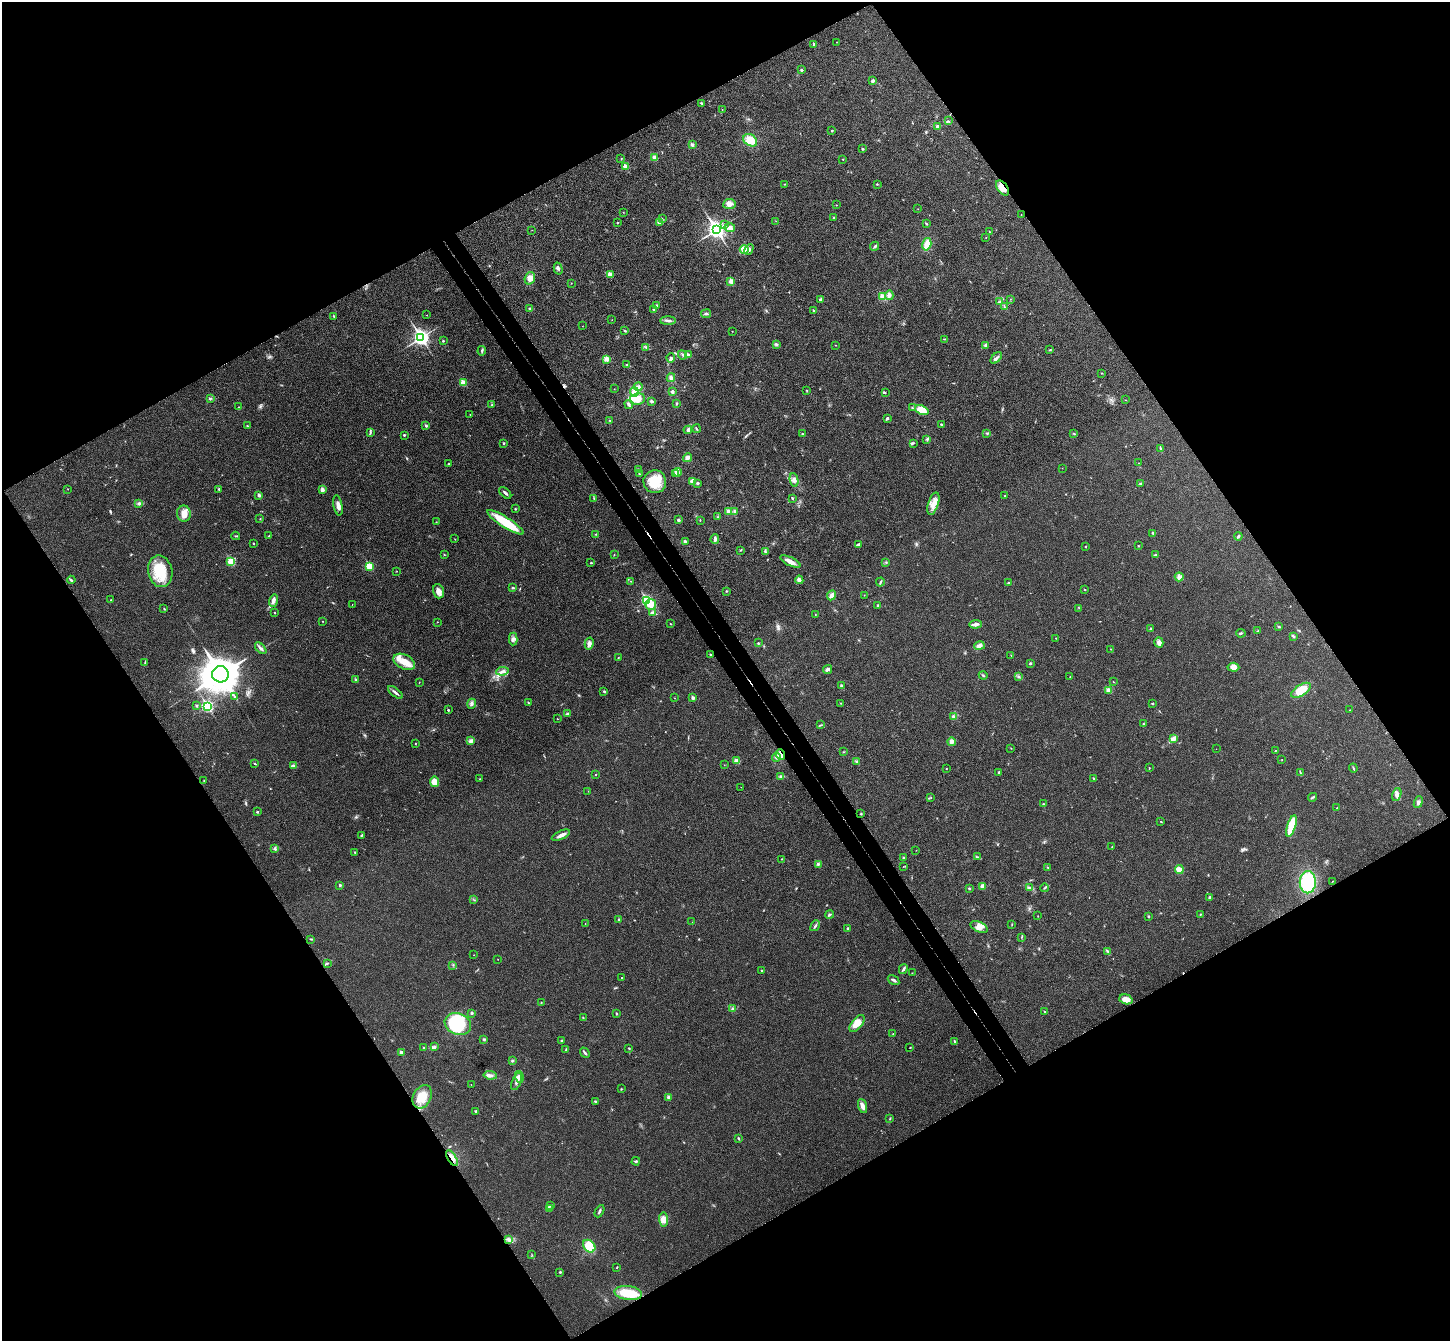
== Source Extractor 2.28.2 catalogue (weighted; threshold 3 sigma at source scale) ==
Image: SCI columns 52-5840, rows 191-5545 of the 5894 x 5870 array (HDU 1 of 3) = the unmasked area's bounding box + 8 px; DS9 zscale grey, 4 x 4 block average (1 PNG px = mean of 4 x 4 image px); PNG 1452 x 1343 px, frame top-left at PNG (2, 2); each listed source drawn as its Kron ellipse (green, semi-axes under 4 px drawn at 4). Shown black and unused: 49% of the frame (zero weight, under 3 of 4 exposures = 6% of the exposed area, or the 3 px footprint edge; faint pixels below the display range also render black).
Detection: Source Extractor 2.28.2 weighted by HDU 2 'WHT'. Background 0.0249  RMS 0.0047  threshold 0.0209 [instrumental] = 3 sigma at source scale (4.5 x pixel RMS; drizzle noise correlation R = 1.50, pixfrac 1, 0.05/0.05 arcsec/px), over >= 5 px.
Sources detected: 392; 1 too faint to see at this stretch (4 x 4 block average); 2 inside a brighter object's white glare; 4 cosmic-ray / hot-pixel residue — neither listed nor drawn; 2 coinciding with a brighter row at this scale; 5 inside a brighter listed object's ellipse — not listed separately; the other 378 listed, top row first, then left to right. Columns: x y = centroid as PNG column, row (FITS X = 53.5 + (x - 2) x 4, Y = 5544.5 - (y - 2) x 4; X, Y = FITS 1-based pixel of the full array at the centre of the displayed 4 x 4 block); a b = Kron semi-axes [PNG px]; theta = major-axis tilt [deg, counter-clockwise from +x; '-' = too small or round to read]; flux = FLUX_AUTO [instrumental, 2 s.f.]
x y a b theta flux
837 42 2 2 - 0.93
814 44 2 2 - 11
801 70 3 3 - 3.6
873 81 3 2 - 6.2
702 103 4 2 - 2.8
722 109 2 2 - 1.2
948 121 2 2 - 1.4
937 127 4 3 - 6.2
832 130 3 2 - 1.7
750 140 7 5 -35 44
692 145 3 3 - 6.2
862 149 2 2 - 2
654 158 4 3 - 9
621 159 2 2 - 1.4
843 159 2 2 - 1.5
625 166 2 2 - 23
784 184 2 2 - 0.99
877 184 2 2 - 1.4
1002 188 8 5 -53 24
729 204 6 5 - 13
836 205 2 2 - 1.1
918 209 2 2 - 0.66
623 212 2 2 - 0.77
1021 215 2 2 - 0.57
834 217 2 2 - 2.5
662 219 2 2 - 1.2
776 221 2 2 - 0.74
660 222 2 2 - 1.7
617 223 2 2 - 2.1
725 224 3 2 - 2.4
926 224 3 2 - 2.1
730 227 5 4 - 9.1
532 230 2 2 - 0.55
716 230 4 3 - 1100
989 232 2 2 - 0.97
986 238 2 2 - 1
927 244 6 3 75 41
875 246 5 3 - 5.1
744 249 4 2 - 6.7
749 249 6 2 62 6.8
558 268 6 2 -74 4.7
610 275 3 2 - 19
530 278 6 5 - 17
731 281 3 3 - 8.8
571 283 2 2 - 0.61
889 295 5 3 - 11
883 297 2 2 - 76
1010 299 2 2 - 0.77
820 300 3 3 - 4.5
1000 302 3 2 - 2.7
656 306 3 2 - 3.2
1004 307 3 2 - 2.3
530 309 2 2 - 3.6
653 309 2 2 - 3.3
813 310 2 2 - 5.2
706 314 5 2 - 3.9
427 315 2 2 - 1.1
334 316 3 2 - 1.9
612 320 2 2 - 0.65
668 321 8 2 0 7.9
582 326 2 2 - 0.7
625 331 3 2 - 2.8
732 331 2 2 - 1
421 337 4 3 - 1000
944 339 3 2 - 1.7
443 341 2 2 - 4.1
776 344 3 3 - 4.1
836 345 2 2 - 1.1
986 345 3 3 - 5.9
646 347 2 2 - 2.3
1050 350 2 2 - 1.4
482 351 5 3 - 4.2
688 354 3 2 - 4.3
683 355 5 2 - 4.4
671 358 4 2 - 5.2
996 358 7 3 47 7.4
607 359 4 4 - 17
627 365 2 2 - 2
1102 373 2 2 - 1.2
671 378 4 3 - 6
463 383 2 2 - 75
638 387 4 3 - 9.4
614 389 2 2 - 0.79
807 390 2 2 - 1.5
634 392 5 4 - 23
672 392 3 2 - 5.4
885 392 2 2 - 1.8
210 398 3 3 - 3.5
637 399 8 5 9 39
1126 400 2 2 - 0.78
651 401 3 3 - 3.8
676 403 3 2 - 2.6
629 404 4 3 - 5.7
492 405 2 2 - 1.6
238 407 2 2 - 1.1
912 408 2 2 - 1.6
922 410 7 4 -22 32
470 415 2 2 - 0.81
887 418 3 2 - 4.6
610 420 2 2 - 1.6
941 424 3 2 - 2.4
247 426 2 2 - 1.3
426 426 2 2 - 11
697 429 4 2 - 3
688 430 4 3 - 6.6
370 433 3 2 - 1.5
987 433 4 2 - 2.9
1074 433 3 2 - 1.4
802 434 2 2 - 1.8
404 435 2 2 - 5.8
927 439 2 2 - 1.7
504 443 2 2 - 3
913 443 2 2 - 0.95
1160 449 3 2 - 2.7
688 458 5 3 - 12
1139 463 2 2 - 0.84
449 464 3 2 - 2.4
1062 468 2 2 - 0.57
638 469 2 2 - 2.3
677 472 4 2 - 5.5
675 473 3 2 - 3
639 474 2 2 - 1.6
794 480 7 3 -80 9.7
692 481 4 3 - 10
655 482 11 11 - 61
698 483 3 2 - 2.4
1140 483 3 2 - 1.9
68 489 2 2 - 0.81
219 489 3 2 - 2.7
322 490 3 3 - 10
505 493 7 2 -44 6.3
259 495 2 2 - 16
1005 496 2 2 - 2
792 498 3 2 - 2.9
594 499 4 2 - 2.6
139 503 4 3 - 4.7
933 504 12 5 72 23
338 505 10 3 -79 13
515 509 3 2 - 1.9
729 511 4 3 - 8
735 512 4 3 - 7.6
184 514 8 7 - 24
718 517 3 2 - 2.1
260 519 2 2 - 0.96
678 520 2 2 - 5.3
700 520 2 2 - 1.2
436 522 2 2 - 1.5
505 522 21 5 -32 91
1153 533 3 2 - 2.8
596 534 3 2 - 2
236 536 4 2 - 2.4
269 536 3 2 - 1.8
1238 536 4 2 - 3.6
455 539 2 2 - 0.65
715 539 5 2 - 11
685 542 3 3 - 5.5
253 543 2 2 - 3.4
858 544 4 3 - 4.2
1138 546 2 2 - 1.7
1086 547 2 2 - 2.3
741 550 2 2 - 1.8
765 551 3 2 - 3.2
444 555 2 2 - 1.4
614 555 2 2 - 0.9
1156 555 3 2 - 1.6
231 562 2 2 - 110
790 562 11 3 -26 21
886 562 2 2 - 1
591 563 3 2 - 2.1
369 566 2 2 - 110
160 571 16 12 -78 85
397 571 2 2 - 0.88
1179 577 4 2 - 5.5
71 580 4 2 - 5
799 580 4 3 - 11
631 581 2 2 - 0.85
880 582 4 2 - 3.8
1009 583 3 2 - 2.3
513 588 3 2 - 2.6
1085 589 2 2 - 1.4
438 591 7 5 -72 15
727 591 2 2 - 1.5
831 595 5 3 - 9.4
864 595 2 2 - 0.83
111 600 2 2 - 0.85
273 601 6 3 71 14
647 601 3 2 - 340
651 604 5 5 - 29
352 605 2 2 - 0.49
878 605 2 2 - 4.2
1079 608 2 2 - 0.89
164 609 3 2 - 1.4
275 613 2 2 - 2.9
652 613 3 3 - 6.2
815 615 2 2 - 1.1
322 621 2 2 - 1
437 622 2 2 - 0.83
670 624 2 2 - 1.3
976 624 6 3 3 11
1279 627 3 2 - 3.1
1150 629 3 2 - 1.6
1258 630 2 2 - 1.4
1241 633 5 2 - 3.2
1293 636 3 2 - 3.9
1056 638 2 2 - 1.2
513 639 6 3 89 8.4
1159 642 5 4 - 11
589 643 6 4 77 9.7
759 643 2 2 - 1.3
979 646 5 3 - 7.9
261 648 7 3 -47 7.3
1111 649 2 2 - 0.63
710 655 2 2 - 2.5
1011 655 2 2 - 0.8
618 658 2 2 - 1.4
145 662 3 2 - 2.1
404 662 11 7 -28 39
1030 663 2 2 - 3.5
1233 667 6 4 -5 20
827 669 5 2 - 9
502 671 6 3 7 8.9
220 674 8 8 - 6200
983 675 4 2 - 2.3
1019 677 4 2 - 1.8
1070 677 2 2 - 1.5
356 680 3 2 - 2.4
419 682 2 2 - 0.82
1113 682 2 2 - 0.84
841 686 4 3 - 4.5
1109 690 4 4 - 13
1301 690 11 5 33 43
604 691 3 2 - 2.8
395 692 9 2 -39 7.2
234 696 2 2 - 1.4
674 698 2 2 - 1
693 698 2 2 - 17
528 703 3 2 - 1.8
840 703 2 2 - 0.83
1152 703 2 2 - 2.2
472 704 5 3 - 6.6
196 706 2 2 - 6.9
207 706 3 2 - 340
448 710 2 2 - 5.8
1350 710 2 2 - 0.69
567 714 3 2 - 3.8
954 717 3 2 - 7.8
557 719 2 2 - 0.87
1143 724 3 2 - 2.4
820 725 3 2 - 1.8
1173 739 3 2 - 4.5
471 741 4 3 - 5.3
951 742 4 3 - 10
415 744 3 2 - 1
1011 748 2 2 - 0.89
1216 749 2 2 - 0.44
1275 750 2 2 - 0.97
843 752 2 2 - 1
780 755 5 4 - 19
777 757 4 4 - 7.6
1282 759 2 2 - 0.89
736 761 3 3 - 13
856 761 2 2 - 1.4
255 763 3 2 - 1.4
724 765 2 2 - 0.72
293 766 3 3 - 3.9
1149 768 2 2 - 0.92
1353 768 4 2 - 2.7
947 769 2 2 - 0.81
999 772 3 2 - 2.1
1300 773 3 2 - 2.2
596 774 2 2 - 1.4
781 777 4 3 - 6.2
1094 778 2 2 - 1.6
480 779 2 2 - 1.5
204 780 2 2 - 1.1
434 782 5 4 - 25
741 787 2 2 - 0.68
588 791 2 2 - 0.68
1397 795 6 4 73 10
1312 797 4 2 - 3.4
931 798 2 2 - 0.83
1418 802 6 3 68 5.7
1044 804 2 2 - 0.97
1337 808 2 2 - 0.97
257 812 2 2 - 2.9
861 814 3 2 - 2.1
1161 821 3 2 - 1.4
1291 826 11 4 72 89
361 835 3 2 - 2
561 835 10 3 26 15
1112 847 2 2 - 0.74
275 849 3 2 - 3
916 850 2 2 - 0.65
355 852 2 2 - 2.4
977 857 4 2 - 4.1
903 858 2 2 - 4
782 859 3 2 - 1.6
818 864 3 2 - 4
903 866 2 2 - 0.62
1047 867 3 2 - 1.6
1179 869 4 3 - 26
1332 881 2 2 - 0.78
1308 882 11 8 89 150
340 885 2 2 - 8.1
983 886 4 3 - 8.6
969 888 3 2 - 2.4
1029 888 3 2 - 2.4
1045 888 4 2 - 2.6
1209 897 3 2 - 3.4
474 900 2 2 - 1.2
1200 914 2 2 - 1.3
830 915 4 2 - 3.8
1038 916 2 2 - 0.95
1148 917 2 2 - 2.2
618 919 2 2 - 1.5
692 922 2 2 - 0.5
585 923 2 2 - 0.72
1012 924 3 2 - 1.3
815 926 6 2 53 4
979 927 9 5 -25 17
847 928 2 2 - 2.8
1022 937 2 2 - 1.1
311 939 3 2 - 2.7
1107 951 4 2 - 2.8
474 955 2 2 - 0.94
498 959 2 2 - 0.69
327 963 3 2 - 2.6
453 965 2 2 - 1.8
903 969 5 2 - 4.3
762 970 2 2 - 1.8
912 973 2 2 - 0.77
622 978 2 2 - 2.7
894 980 6 2 -32 6.1
1126 999 7 4 -15 23
541 1003 2 2 - 1.4
732 1008 3 2 - 1.9
1045 1012 2 2 - 1.6
472 1013 2 2 - 9.2
616 1013 3 2 - 2
583 1018 2 2 - 1.2
458 1024 14 10 -21 210
857 1024 10 5 51 28
893 1034 2 2 - 2.2
484 1039 2 2 - 3.5
562 1041 3 2 - 2.3
954 1042 3 2 - 5.1
434 1046 3 2 - 4.4
424 1047 2 2 - 1.9
629 1048 3 2 - 2.1
910 1048 2 2 - 1.7
566 1050 3 2 - 1.5
401 1053 2 2 - 18
585 1053 5 2 - 5.2
512 1061 2 2 - 2.9
490 1075 6 3 -6 7.6
519 1077 6 4 -75 12
517 1081 9 3 69 11
471 1085 2 2 - 0.87
621 1089 2 2 - 1.2
422 1097 12 9 62 42
668 1097 3 2 - 5.7
595 1101 3 2 - 2.5
862 1106 7 3 -72 16
476 1111 3 2 - 3.4
890 1118 2 2 - 1.5
738 1138 2 2 - 1.9
452 1158 9 3 -57 14
636 1161 4 2 - 3.4
551 1206 2 2 - 1.2
549 1208 2 2 - 1.2
599 1211 6 2 62 4.2
663 1219 7 4 -86 21
509 1240 4 2 - 4.7
589 1246 7 5 -46 47
532 1255 2 2 - 1.2
617 1267 2 2 - 1.6
560 1272 2 2 - 4.5
628 1293 14 7 -7 71
Overlapping masked pixels (flux is a lower limit): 3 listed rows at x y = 1002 188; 780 755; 452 1158
Diffuse or blended objects may show on this block-average render without a row.